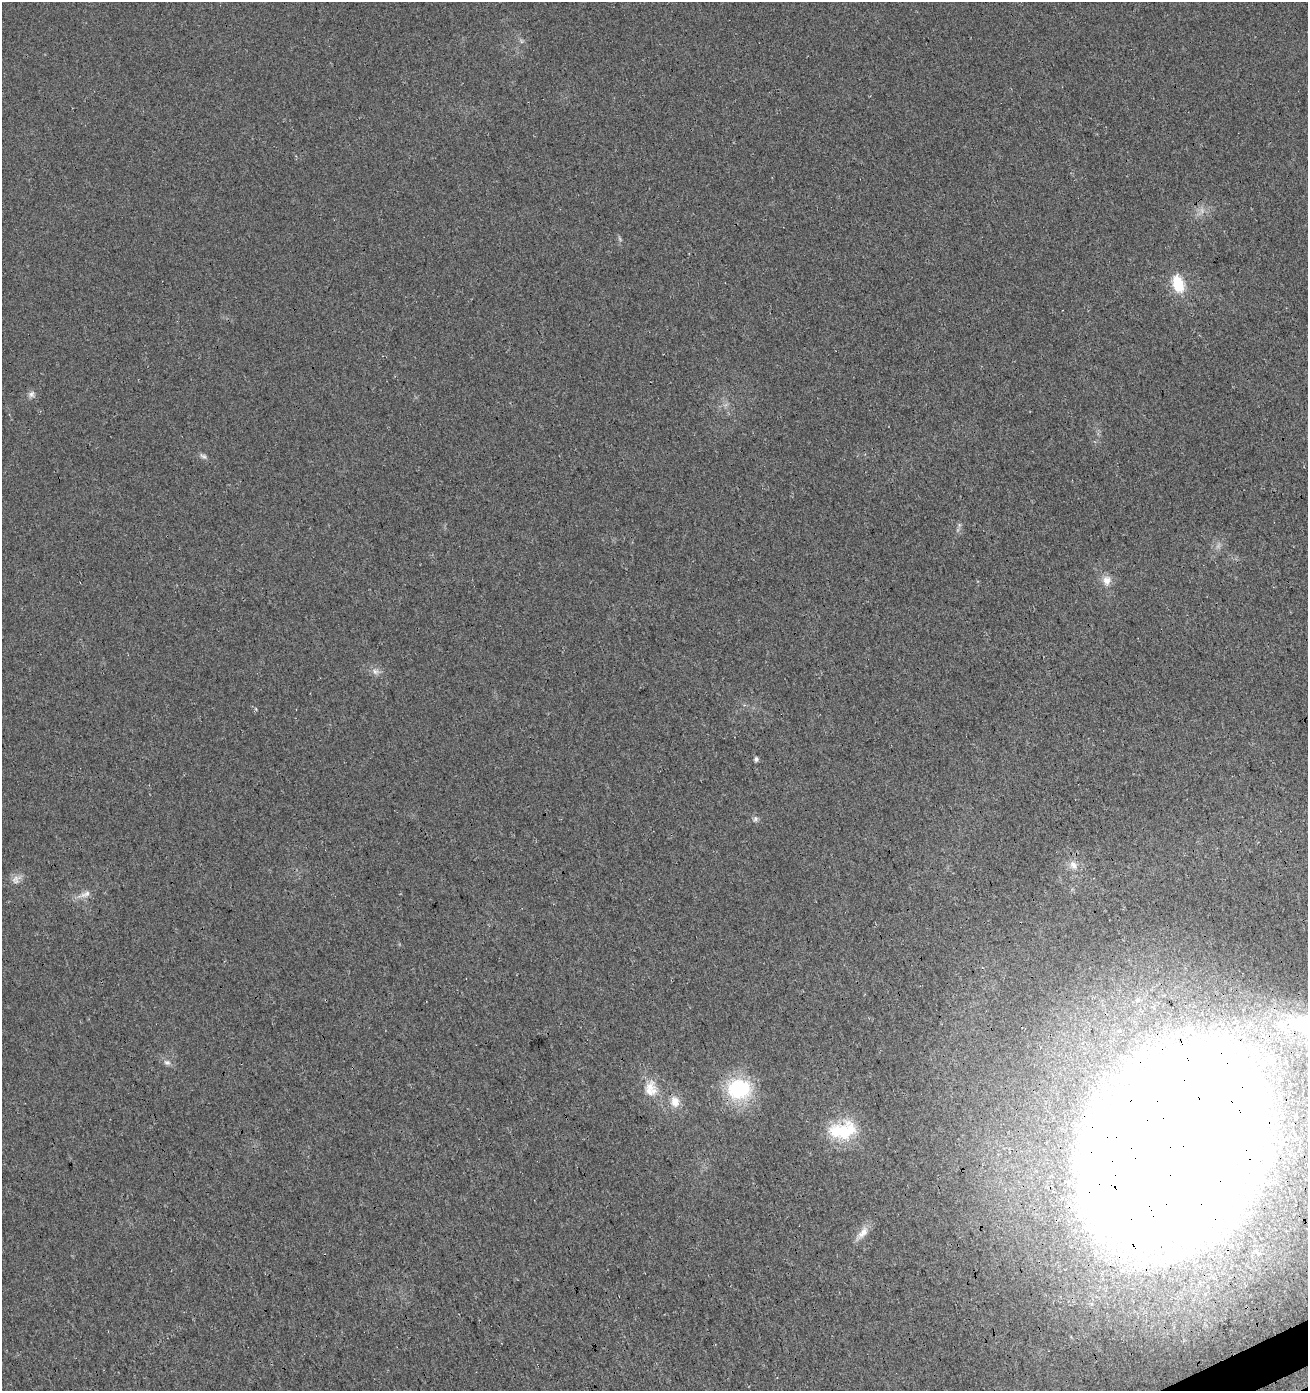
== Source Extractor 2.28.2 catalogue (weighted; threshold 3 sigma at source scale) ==
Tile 6 of 4 x 4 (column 2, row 2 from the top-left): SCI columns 1471-2776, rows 2835-4223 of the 5495 x 5671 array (HDU 1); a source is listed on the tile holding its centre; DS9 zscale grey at full resolution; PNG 1310 x 1393 px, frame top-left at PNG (2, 2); no overlay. Shown black and unused: <1% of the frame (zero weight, under 3 of 4 exposures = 5% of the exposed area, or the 3 px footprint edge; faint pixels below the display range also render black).
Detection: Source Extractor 2.28.2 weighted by HDU 2 'WHT'; one run over the whole footprint, this tile lists its part. Background 0.0153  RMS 0.0066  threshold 0.0296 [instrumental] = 3 sigma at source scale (4.5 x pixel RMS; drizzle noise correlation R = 1.50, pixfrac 1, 0.0396/0.0396 arcsec/px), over >= 5 px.
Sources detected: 21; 1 too faint to see at this stretch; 1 inside a brighter object's white glare — not listed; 1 inside a brighter listed object's ellipse — not listed separately; the other 18 listed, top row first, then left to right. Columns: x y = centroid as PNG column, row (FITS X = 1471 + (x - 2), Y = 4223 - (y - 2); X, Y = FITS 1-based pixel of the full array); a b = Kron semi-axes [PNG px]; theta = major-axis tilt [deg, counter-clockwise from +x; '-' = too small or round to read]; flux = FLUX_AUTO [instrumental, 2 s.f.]
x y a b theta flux
521 41 7 4 -71 1.1
1178 284 18 11 -73 21
31 394 9 8 - 2.5
203 456 11 6 -33 2
1107 580 13 11 -85 5.5
375 671 9 8 - 2.9
756 759 4 4 - 2.1
755 819 9 5 73 1.6
1073 865 13 9 -48 5.1
16 879 15 10 46 4.5
85 894 20 7 23 5
167 1062 10 7 -14 2.6
651 1089 24 18 -88 13
739 1089 23 20 2 54
675 1102 14 11 -78 7.4
843 1131 35 26 14 34
1177 1146 174 81 59 3100
863 1233 20 9 44 6.1
Overlapping masked pixels (flux is a lower limit): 1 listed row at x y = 1177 1146
Isophote crosses this tile's border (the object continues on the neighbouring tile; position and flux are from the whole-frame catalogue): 1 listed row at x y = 1177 1146